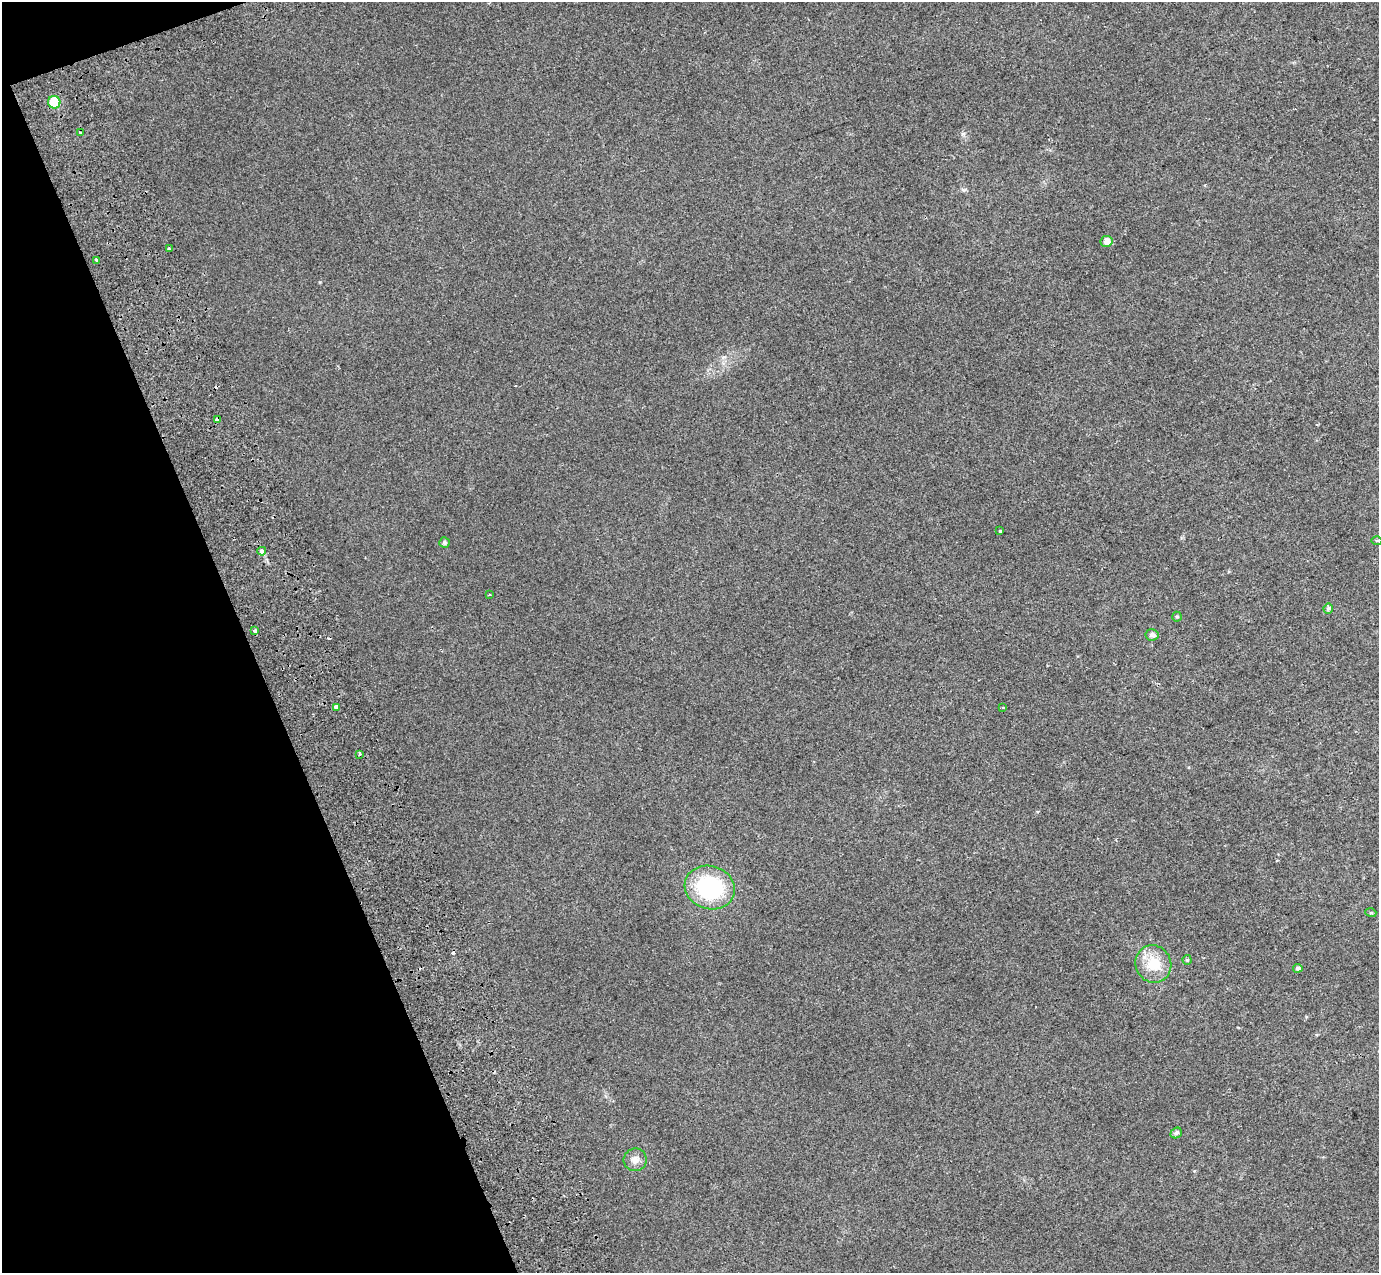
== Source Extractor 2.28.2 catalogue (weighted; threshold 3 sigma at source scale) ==
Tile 5 of 4 x 4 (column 1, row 2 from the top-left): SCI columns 105-1481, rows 2764-4034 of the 5712 x 5475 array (HDU 1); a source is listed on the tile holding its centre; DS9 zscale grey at full resolution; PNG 1381 x 1275 px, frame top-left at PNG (2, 2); each listed source drawn as its Kron ellipse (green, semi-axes under 4 px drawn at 4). Shown black and unused: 18% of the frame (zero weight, under 2 of 3 exposures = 6% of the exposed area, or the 3 px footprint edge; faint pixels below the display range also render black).
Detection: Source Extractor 2.28.2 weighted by HDU 2 'WHT'; one run over the whole footprint, this tile lists its part. Background 0.02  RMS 0.0071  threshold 0.032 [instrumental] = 3 sigma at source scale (4.5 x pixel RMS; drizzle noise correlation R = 1.50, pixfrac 1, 0.0396/0.0396 arcsec/px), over >= 5 px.
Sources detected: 27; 2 cosmic-ray / hot-pixel residue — neither listed nor drawn; the other 25 listed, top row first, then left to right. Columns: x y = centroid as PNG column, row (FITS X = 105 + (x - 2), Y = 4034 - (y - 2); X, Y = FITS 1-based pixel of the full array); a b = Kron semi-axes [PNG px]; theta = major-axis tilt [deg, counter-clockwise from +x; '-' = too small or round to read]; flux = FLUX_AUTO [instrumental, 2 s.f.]
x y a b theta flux
54 102 6 6 - 25
80 133 3 3 - 5.1
1107 241 6 5 - 4.5
169 249 3 2 - 0.98
97 260 4 3 - 12
217 419 4 3 - 4.4
1000 531 3 3 - 1.3
1377 541 5 3 - 0.71
445 542 5 5 - 1.6
262 551 4 4 - 9.3
489 595 3 3 - 1.5
1328 608 5 5 - 1.3
1177 617 5 4 - 0.92
255 631 4 3 - 5.8
1152 635 6 6 - 2.9
336 707 4 3 - 6.4
1003 708 4 2 - 0.59
360 754 3 3 - 1.4
710 887 25 21 -18 64
1371 913 5 3 - 0.68
1187 960 5 4 - 1
1153 964 19 17 -65 18
1298 968 5 4 - 1.7
1176 1133 6 5 - 2
635 1160 11 11 - 4.8
Overlapping masked pixels (flux is a lower limit): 1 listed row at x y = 217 419